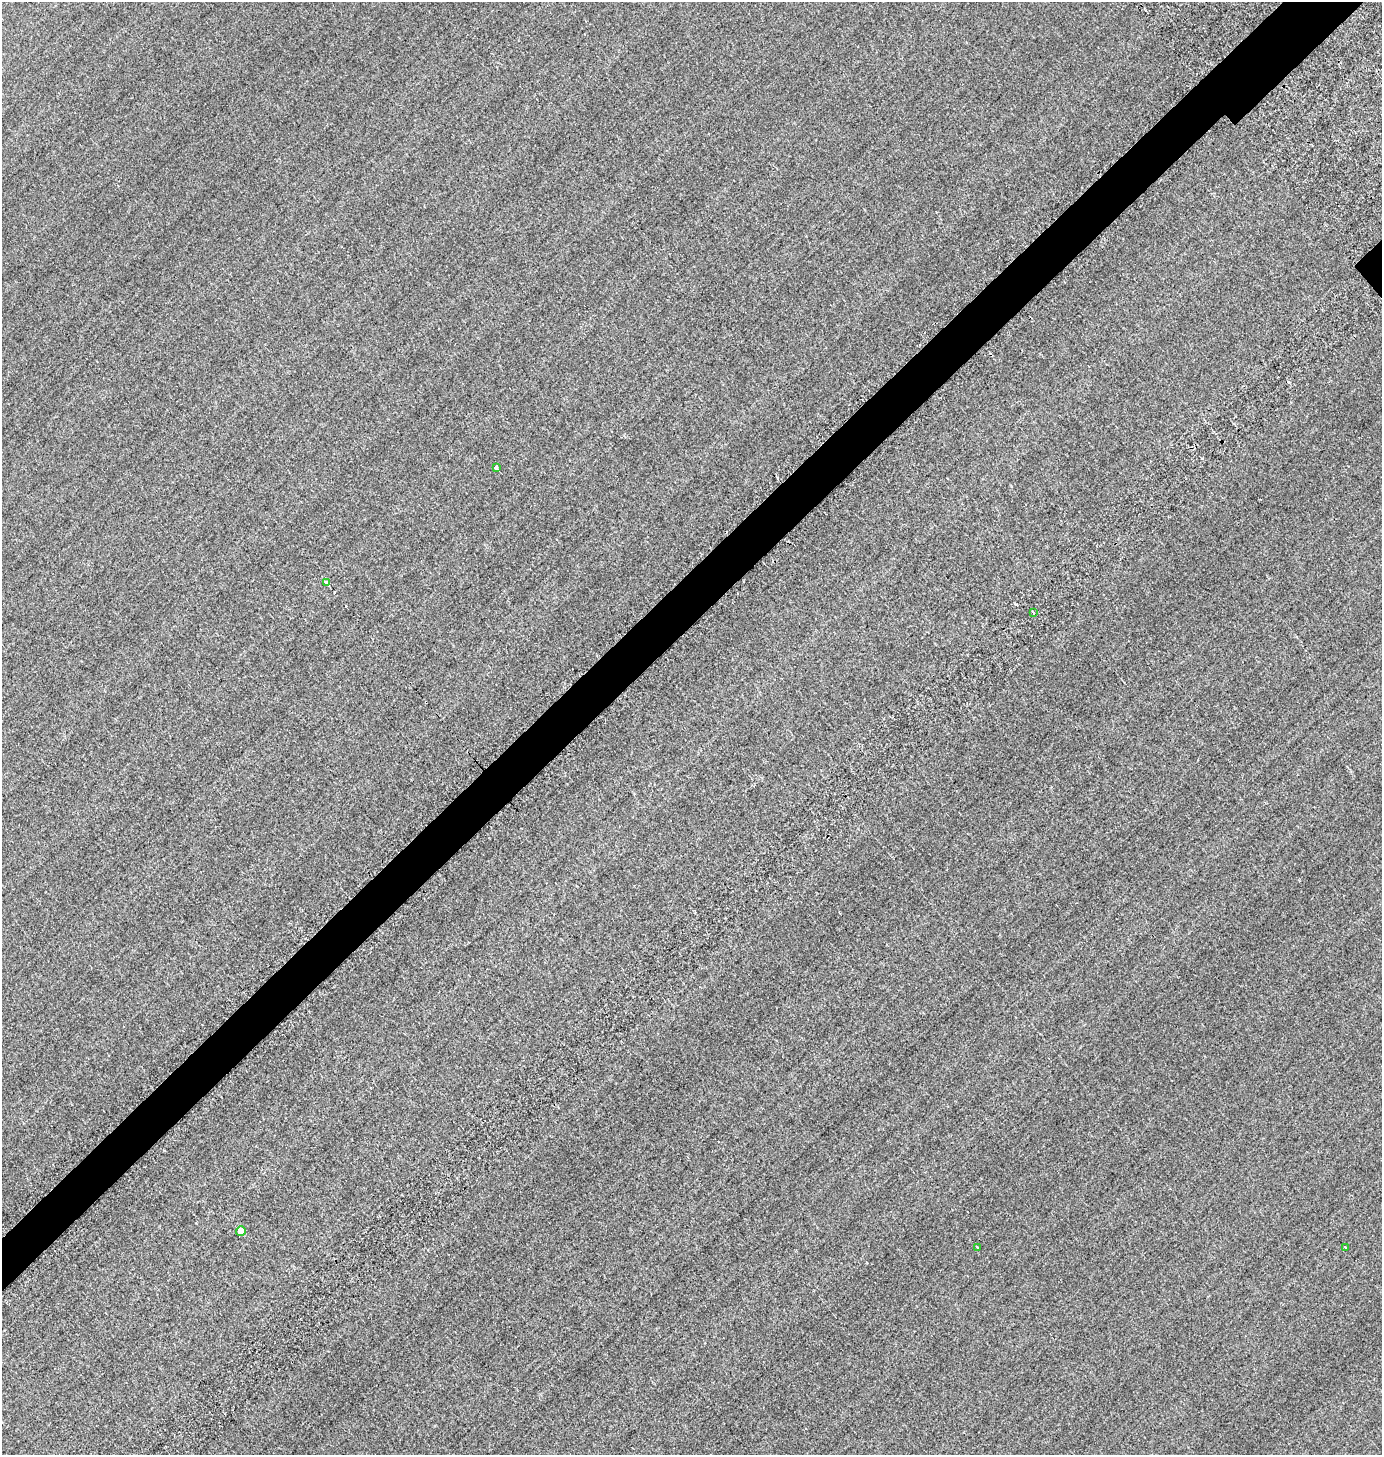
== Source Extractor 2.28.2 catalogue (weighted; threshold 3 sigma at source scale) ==
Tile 7 of 4 x 4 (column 3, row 2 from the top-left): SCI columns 3245-4624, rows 3246-4698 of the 6318 x 6321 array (HDU 1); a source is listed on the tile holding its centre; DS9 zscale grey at full resolution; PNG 1384 x 1457 px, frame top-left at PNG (2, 2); each listed source drawn as its Kron ellipse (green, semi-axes under 4 px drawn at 4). Shown black and unused: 4% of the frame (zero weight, under 2 of 3 exposures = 12% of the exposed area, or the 3 px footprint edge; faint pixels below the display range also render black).
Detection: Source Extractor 2.28.2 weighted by HDU 2 'WHT'; one run over the whole footprint, this tile lists its part. Background -0.325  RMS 3.5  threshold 15.6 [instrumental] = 3 sigma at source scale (4.5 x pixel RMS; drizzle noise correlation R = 1.50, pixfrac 1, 0.05/0.05 arcsec/px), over >= 5 px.
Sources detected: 9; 3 cosmic-ray / hot-pixel residue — neither listed nor drawn; the other 6 listed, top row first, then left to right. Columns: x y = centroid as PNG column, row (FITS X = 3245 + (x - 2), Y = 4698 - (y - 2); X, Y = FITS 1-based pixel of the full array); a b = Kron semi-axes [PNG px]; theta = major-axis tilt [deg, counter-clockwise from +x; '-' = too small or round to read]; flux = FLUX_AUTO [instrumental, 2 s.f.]
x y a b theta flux
496 467 3 3 - 5900
326 583 4 3 - 11000
1033 613 3 3 - 970
241 1231 5 5 - 5300
977 1247 4 3 - 1100
1345 1248 3 3 - 1900